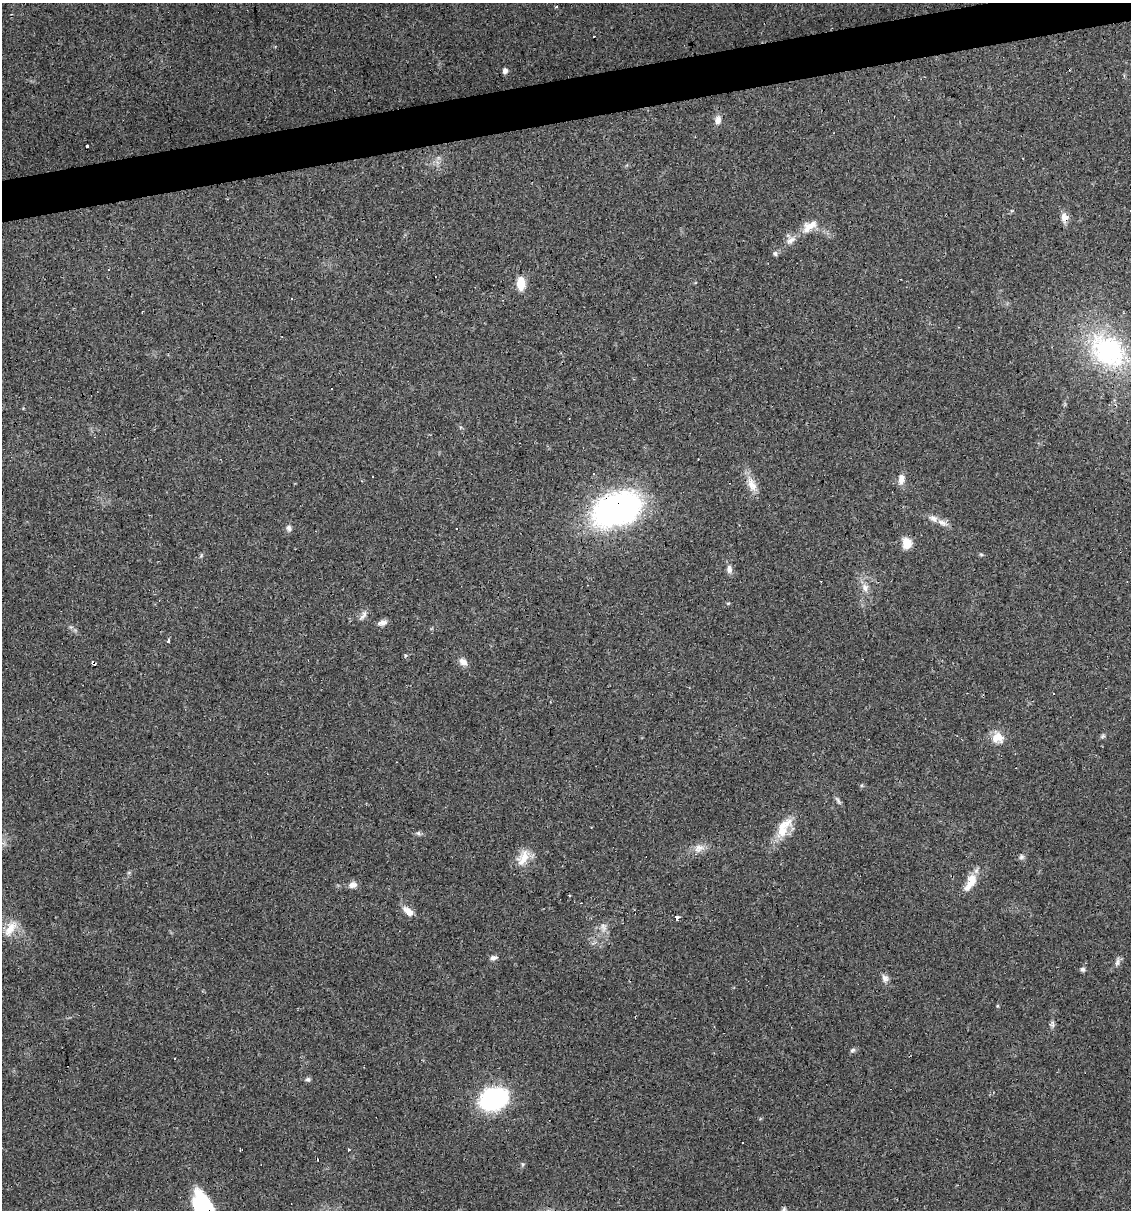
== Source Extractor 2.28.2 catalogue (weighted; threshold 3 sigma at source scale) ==
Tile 10 of 4 x 4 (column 2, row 3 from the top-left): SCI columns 1196-2324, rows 1209-2416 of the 4603 x 4832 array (HDU 1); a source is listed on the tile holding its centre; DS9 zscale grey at full resolution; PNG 1133 x 1212 px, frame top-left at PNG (2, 3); no overlay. Shown black and unused: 3% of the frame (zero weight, under 2 of 3 exposures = <1% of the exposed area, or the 3 px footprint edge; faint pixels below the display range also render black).
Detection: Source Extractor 2.28.2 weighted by HDU 2 'WHT'; one run over the whole footprint, this tile lists its part. Background 0.0829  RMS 0.0064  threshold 0.0286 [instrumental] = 3 sigma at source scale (4.5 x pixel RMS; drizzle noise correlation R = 1.50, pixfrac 1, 0.0396/0.0396 arcsec/px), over >= 5 px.
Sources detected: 60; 5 cosmic-ray / hot-pixel residue — not listed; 3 inside a brighter listed object's ellipse — not listed separately; the other 52 listed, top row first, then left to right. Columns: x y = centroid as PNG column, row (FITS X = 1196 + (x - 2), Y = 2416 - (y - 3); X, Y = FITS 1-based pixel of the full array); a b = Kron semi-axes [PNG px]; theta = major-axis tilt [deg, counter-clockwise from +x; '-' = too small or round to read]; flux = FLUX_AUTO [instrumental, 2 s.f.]
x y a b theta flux
594 36 3 3 - 1.5
505 71 7 6 - 2
718 120 12 8 85 3.5
87 146 3 3 - 2.4
1064 217 13 8 -79 4.4
807 229 21 11 81 5.9
791 240 14 8 33 4
775 253 7 6 - 1.4
521 283 16 9 -86 8.8
292 299 3 3 - 0.68
1108 351 52 37 -40 88
332 389 3 2 - 0.71
594 473 4 3 - 0.84
901 479 13 7 86 4.5
752 485 21 10 -66 7.4
617 510 34 22 19 240
942 523 14 7 -24 4
289 528 8 6 -74 2.1
907 543 11 9 89 9.3
981 554 6 4 -2 0.83
729 569 11 7 -86 3
865 588 11 9 -71 4
363 616 16 5 52 2.6
382 623 11 7 24 2.9
169 641 3 3 - 7
463 662 11 8 -33 3.6
94 663 3 3 - 6.1
999 736 20 12 -61 7.5
838 800 12 4 -60 1.7
784 828 30 14 61 15
418 833 6 5 - 1.2
698 848 13 11 32 5
1021 857 7 6 - 1.6
523 858 25 13 63 9.6
971 882 24 10 62 10
353 885 11 8 12 3.3
408 911 15 7 -40 5.8
677 917 4 3 - 6
603 927 13 7 -79 3.5
10 929 25 11 57 8.8
493 958 9 6 7 2.1
1117 962 12 4 89 1.8
1083 969 6 6 - 1.4
885 978 10 8 -65 3
1052 1024 10 5 86 1.7
852 1050 8 5 28 1.3
308 1079 7 6 - 1.3
494 1099 26 20 20 77
743 1143 3 2 - 0.78
348 1150 3 3 - 1.6
523 1164 6 5 - 0.94
784 1210 9 5 57 1.5
Overlapping masked pixels (flux is a lower limit): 3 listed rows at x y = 1064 217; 617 510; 94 663
Isophote crosses this tile's border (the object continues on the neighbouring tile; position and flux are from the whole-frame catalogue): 1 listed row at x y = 784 1210